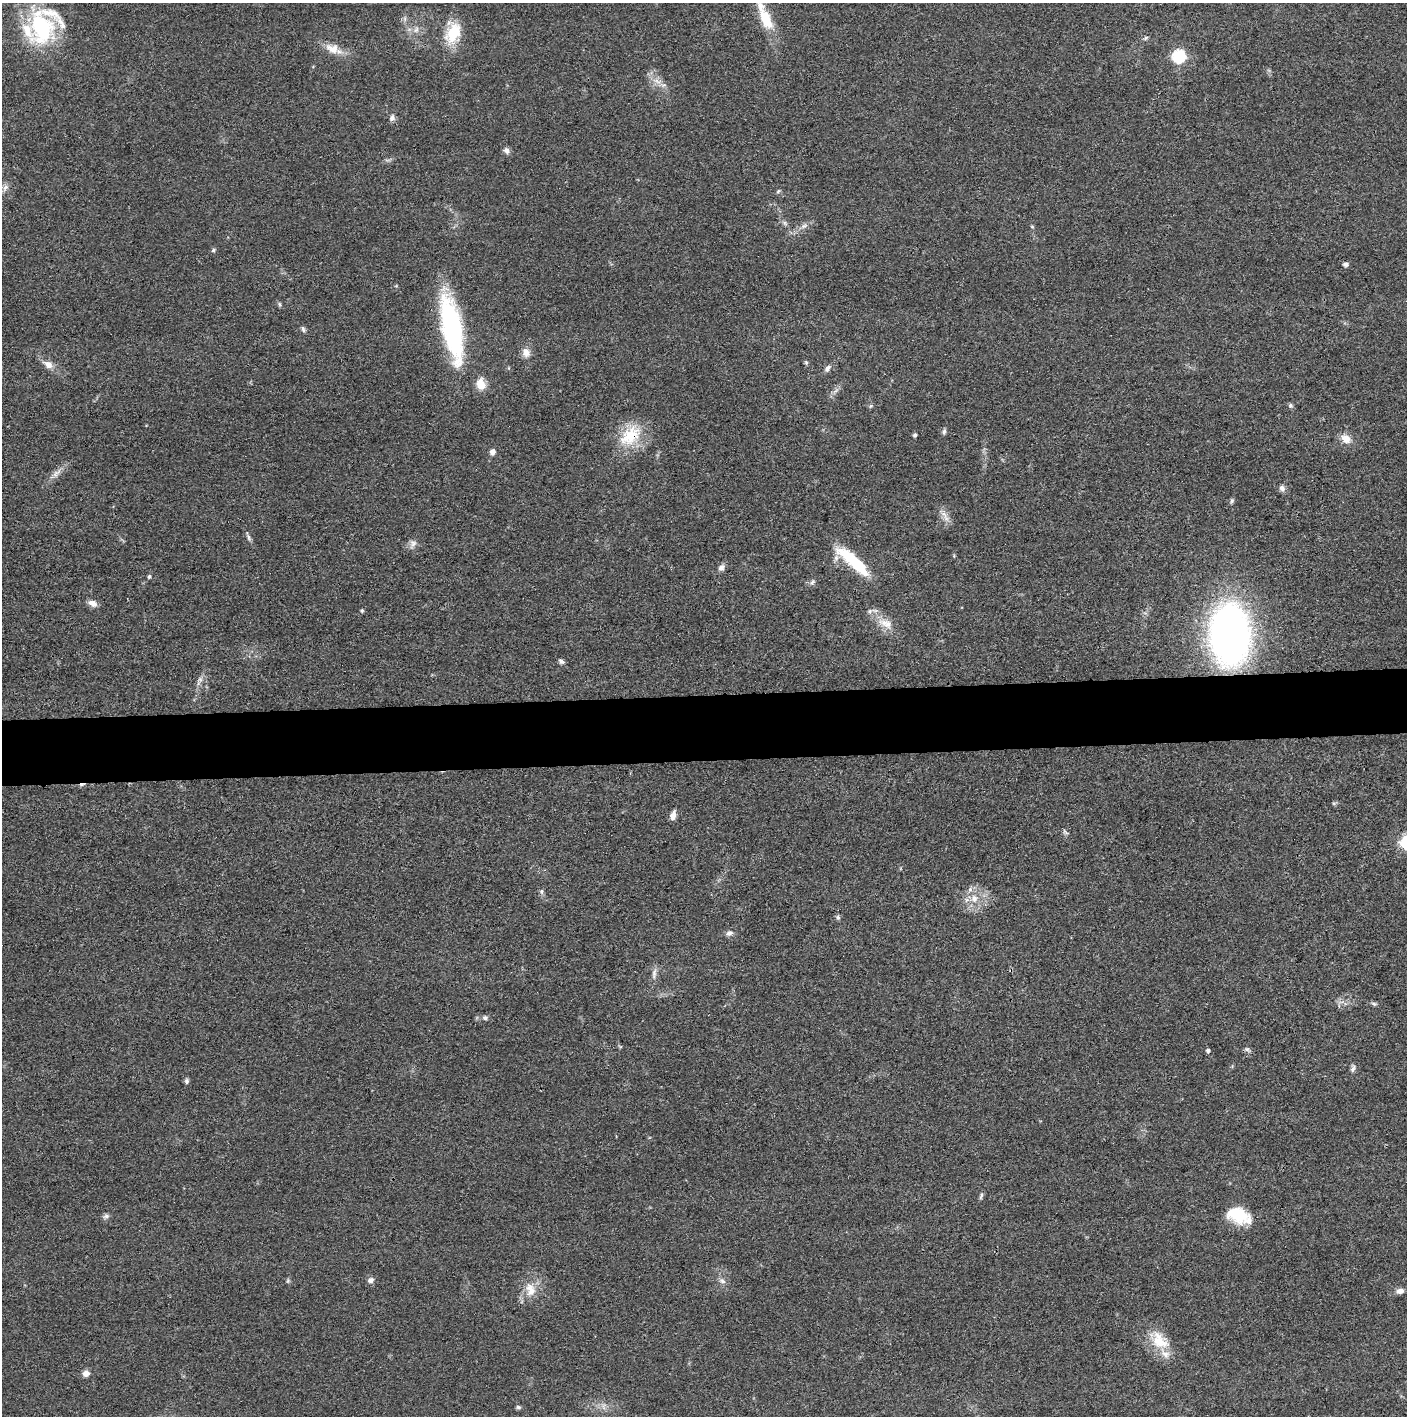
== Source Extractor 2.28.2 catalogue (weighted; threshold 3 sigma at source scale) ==
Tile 5 of 3 x 3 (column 2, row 2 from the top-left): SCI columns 1412-2816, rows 1421-2834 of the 4228 x 4255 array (HDU 1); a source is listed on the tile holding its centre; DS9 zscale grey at full resolution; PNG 1409 x 1418 px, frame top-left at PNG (2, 3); no overlay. Shown black and unused: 5% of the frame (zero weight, under 3 of 4 exposures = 1% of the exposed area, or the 3 px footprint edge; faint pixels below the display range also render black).
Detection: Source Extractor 2.28.2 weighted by HDU 2 'WHT'; one run over the whole footprint, this tile lists its part. Background 0.0512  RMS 0.0064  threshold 0.0289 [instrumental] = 3 sigma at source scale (4.5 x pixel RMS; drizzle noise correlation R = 1.50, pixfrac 1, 0.05/0.05 arcsec/px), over >= 5 px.
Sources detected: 79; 1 cosmic-ray / hot-pixel residue — not listed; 7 inside a brighter listed object's ellipse — not listed separately; the other 71 listed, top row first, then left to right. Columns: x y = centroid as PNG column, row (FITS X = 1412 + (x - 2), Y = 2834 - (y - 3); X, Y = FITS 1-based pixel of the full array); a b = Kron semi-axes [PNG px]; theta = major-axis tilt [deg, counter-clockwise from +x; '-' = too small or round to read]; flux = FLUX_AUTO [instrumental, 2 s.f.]
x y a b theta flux
765 17 36 12 -67 20
41 27 46 31 -77 62
416 30 9 6 63 2.4
453 33 24 14 61 21
1146 38 7 4 37 1.1
332 49 21 13 -18 9
1179 56 6 6 - 87
657 81 12 5 -32 3.7
392 118 9 7 79 2.2
506 150 8 7 - 2.6
5 187 10 6 49 2.7
778 191 6 5 - 0.94
804 226 10 5 21 2.4
1032 227 6 4 -2 0.69
213 250 6 4 20 1.2
1346 264 6 5 - 1.9
279 304 6 4 -88 0.97
452 327 63 17 -79 120
303 329 8 5 -74 1.4
526 352 11 10 - 4.9
806 363 6 5 - 1
48 364 16 9 -33 5.4
827 368 11 6 52 2.4
480 384 13 10 -79 8.8
1290 405 6 6 - 1.3
871 406 6 4 46 0.91
944 432 7 5 83 1.5
915 435 4 3 - 1.5
630 436 35 21 40 25
1346 438 12 9 -39 6.5
492 452 7 6 - 2.8
56 473 16 6 41 4
1282 488 8 7 - 2.6
1232 501 7 5 88 1.2
944 514 15 7 -50 4.4
249 537 9 4 -81 1.5
413 543 12 8 66 3.3
853 561 47 12 -42 30
721 567 9 7 40 2.5
149 577 5 4 - 1.1
812 582 9 5 52 1.6
93 603 11 7 -25 4
362 611 6 4 69 0.9
886 624 23 12 -27 10
1230 635 57 36 -88 290
561 661 8 5 -38 1.8
200 679 6 6 - 1.6
673 816 8 5 75 5.2
1066 832 8 4 -45 1.3
541 891 7 6 - 1.5
974 899 12 10 -73 6.7
838 917 7 6 - 1.3
729 933 10 7 14 2.5
654 974 17 6 82 3.3
1374 1004 8 5 -21 1.3
485 1018 7 6 - 1.7
1247 1049 9 6 -34 1.7
1208 1051 4 4 - 1.6
1353 1069 10 5 75 2.1
187 1081 7 5 89 1.5
981 1196 10 4 70 1.3
1238 1214 24 17 -18 23
106 1216 9 6 10 1.7
371 1280 8 7 - 2.5
288 1281 6 5 - 0.98
723 1281 9 6 -39 2.3
530 1289 21 13 -78 10
1400 1291 9 6 7 3.6
1160 1340 28 20 -48 18
86 1373 8 6 13 3.8
518 1407 7 5 -16 1.2
Overlapping masked pixels (flux is a lower limit): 1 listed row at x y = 630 436